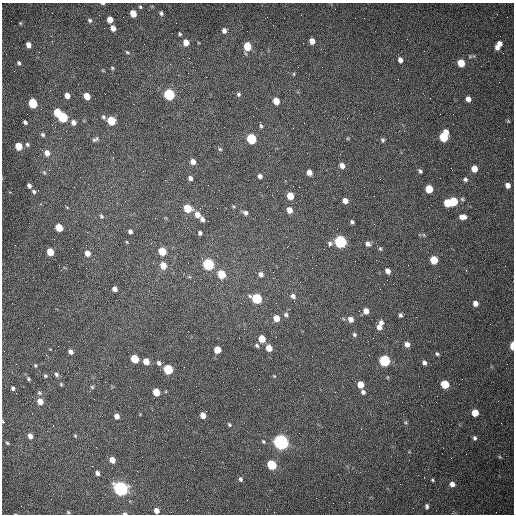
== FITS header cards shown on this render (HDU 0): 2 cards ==
NAXIS1  =                  512 /fastest changing axis
NAXIS2  =                  512 /next to fastest changing axis

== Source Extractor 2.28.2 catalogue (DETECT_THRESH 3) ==
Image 512 x 512 px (HDU 0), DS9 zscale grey, 1 PNG px = 1 image px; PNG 516 x 516 px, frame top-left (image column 1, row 512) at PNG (2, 3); no overlay
Background 1530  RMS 23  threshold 69.1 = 3 sigma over >= 5 px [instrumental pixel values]
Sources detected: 165; all 165 listed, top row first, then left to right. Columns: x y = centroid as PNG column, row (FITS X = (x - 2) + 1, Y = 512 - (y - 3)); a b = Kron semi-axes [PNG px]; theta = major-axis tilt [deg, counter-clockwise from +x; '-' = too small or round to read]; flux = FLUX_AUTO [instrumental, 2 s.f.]
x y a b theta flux
102 3 5 2 - 2200
140 7 5 4 - 2000
161 13 5 5 - 3400
133 14 5 5 - 21000
90 20 5 5 - 2900
110 20 5 5 - 13000
20 23 4 4 - 1600
113 28 5 4 - 9500
224 31 6 5 - 5600
180 34 4 4 - 2100
51 36 3 2 - 1700
312 41 5 5 - 12000
186 42 6 6 - 12000
499 44 6 6 - 8000
28 45 5 4 - 8600
247 46 6 5 - 40000
497 47 6 4 -76 6900
321 49 3 3 - 770
127 52 6 4 -20 2200
400 60 6 5 - 6600
19 63 5 4 - 2900
461 63 6 5 - 33000
112 68 5 4 - 1800
294 74 6 4 89 1500
105 94 2 2 - 650
169 94 6 5 - 150000
238 94 5 5 - 2900
67 95 5 5 - 11000
87 96 5 5 - 22000
468 99 5 4 - 8200
276 101 6 5 - 21000
33 103 6 5 - 65000
57 112 6 5 - 45000
62 117 6 5 - 110000
103 117 6 5 - 3200
111 121 6 5 - 50000
508 121 5 4 - 1300
25 122 4 3 - 3400
73 122 6 5 - 6600
261 126 5 4 - 2200
293 128 2 2 - 820
404 131 2 2 - 730
43 135 6 5 - 3100
444 136 9 6 70 69000
95 139 9 5 28 3700
251 139 6 5 - 110000
383 140 5 4 - 2700
27 144 5 5 - 3200
19 146 5 5 - 32000
220 149 5 4 - 2000
47 153 7 6 - 10000
193 162 5 5 - 8900
342 166 6 5 - 9300
474 169 5 5 - 16000
420 171 4 3 - 2900
44 172 5 5 - 2200
309 172 5 4 - 11000
260 176 5 4 - 5100
190 178 5 4 - 4800
465 179 5 5 - 3300
508 185 5 4 - 7800
29 186 4 3 - 5000
299 187 2 2 - 950
429 189 6 5 - 39000
34 191 6 5 - 3300
290 196 5 5 - 25000
462 199 5 4 - 2100
345 201 5 4 - 10000
453 201 6 5 - 49000
447 203 6 5 - 41000
67 207 6 3 -20 1300
187 208 6 5 - 43000
289 210 6 5 - 11000
245 213 7 6 - 4400
197 215 7 6 - 12000
101 216 6 5 - 2900
463 217 7 5 0 9100
202 219 6 4 -71 5300
352 222 4 3 - 2900
59 227 6 5 - 36000
130 231 4 4 - 4300
200 233 4 4 - 3600
424 235 5 3 - 1600
340 242 6 6 - 280000
330 244 6 6 - 4200
368 244 6 6 - 5700
380 249 5 4 - 2200
162 251 6 5 - 41000
50 252 5 5 - 32000
87 253 6 5 - 11000
434 260 6 5 - 43000
208 264 6 5 - 200000
163 265 6 6 - 17000
312 268 2 2 - 770
388 271 5 4 - 8400
221 274 6 5 - 50000
261 274 6 6 - 6600
273 278 2 2 - 830
115 289 5 4 - 7600
293 296 7 6 - 5700
257 299 6 5 - 110000
276 303 3 2 - 1300
475 303 6 5 - 8700
366 311 6 5 - 11000
286 315 6 6 - 3900
400 315 5 4 - 3200
276 318 6 5 - 16000
351 319 7 6 - 8700
381 322 8 5 -83 5500
379 327 6 5 - 7900
354 334 5 5 - 2600
262 339 5 5 - 26000
407 344 6 5 - 7800
257 346 6 5 - 2900
512 346 6 3 89 23000
269 348 6 5 - 17000
217 350 5 5 - 21000
70 352 5 4 - 6300
437 354 5 3 - 2400
134 359 6 5 - 50000
146 361 5 5 - 17000
384 361 6 5 - 170000
159 363 6 5 - 4400
424 363 5 5 - 4400
35 365 5 4 - 1900
168 369 6 5 - 99000
56 374 6 5 - 3300
45 376 5 4 - 2200
274 376 5 3 - 1300
28 379 5 4 - 2100
61 384 4 3 - 1800
360 384 5 5 - 20000
445 384 6 5 - 50000
92 387 5 4 - 1900
13 388 5 4 - 3300
156 392 5 5 - 28000
363 392 6 5 - 4300
39 393 6 4 -22 2400
94 399 2 2 - 650
40 401 6 5 - 14000
475 413 5 5 - 25000
203 415 5 4 - 13000
117 416 5 4 - 8200
3 421 4 3 - 1800
405 422 6 5 - 2200
229 425 6 4 -50 2300
30 436 6 5 - 8400
75 436 5 4 - 1600
475 438 5 4 - 3400
263 441 5 4 - 2000
281 442 6 6 - 730000
7 443 5 3 - 1900
500 457 5 3 - 1500
112 460 6 5 - 13000
272 465 6 5 - 91000
97 473 6 4 -64 5100
240 479 6 5 - 3300
432 480 4 3 - 1900
452 484 6 5 - 8900
121 489 6 6 - 580000
316 498 2 2 - 3700
427 506 6 4 -85 3300
156 511 5 5 - 9600
68 512 5 4 - 1900
124 513 5 4 - 2700
At the frame edge (FLAGS 8, measured only in part): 4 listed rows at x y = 102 3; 512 346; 3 421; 124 513